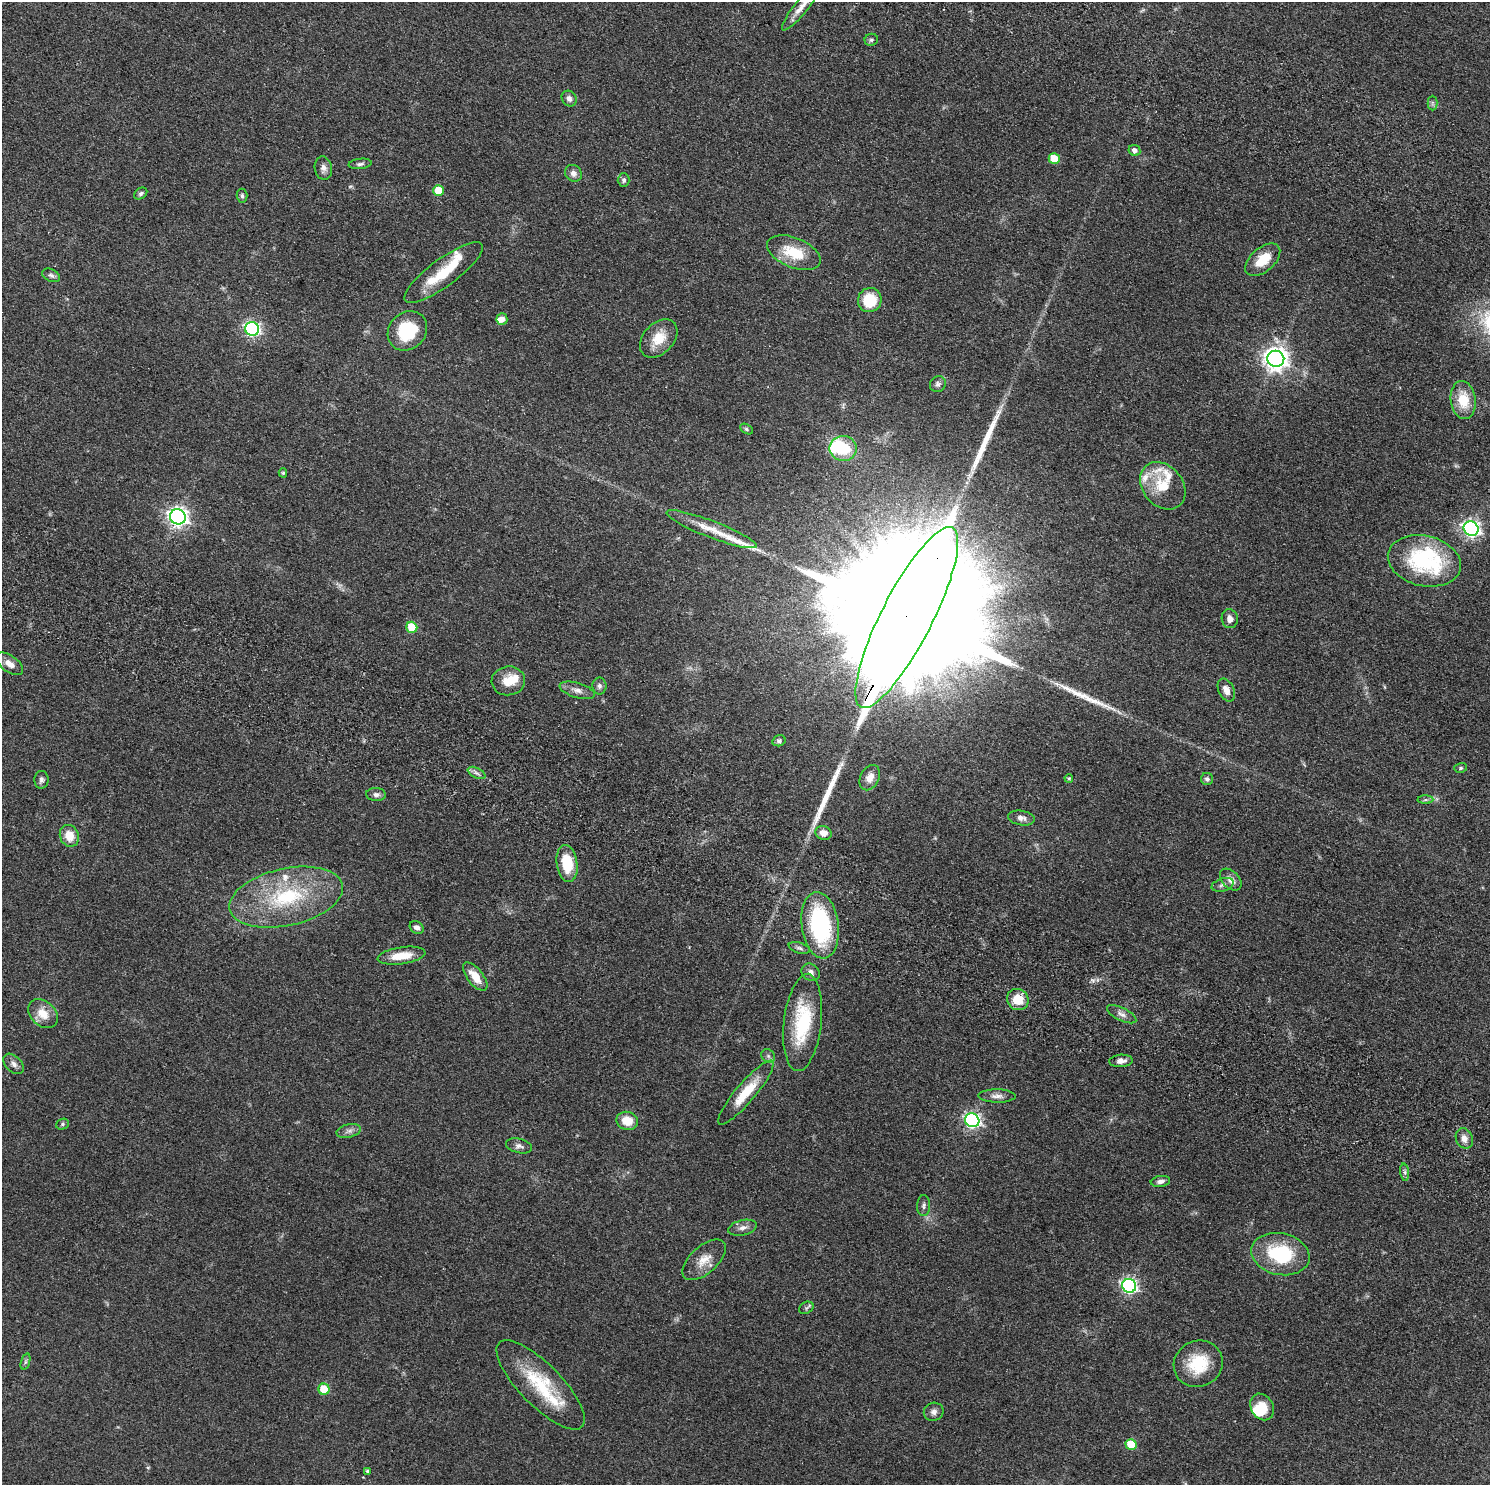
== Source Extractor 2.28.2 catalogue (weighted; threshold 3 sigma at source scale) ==
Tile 11 of 4 x 4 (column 3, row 3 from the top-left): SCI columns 3003-4490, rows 1827-3309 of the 6005 x 6486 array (HDU 1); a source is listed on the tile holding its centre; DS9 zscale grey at full resolution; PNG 1492 x 1487 px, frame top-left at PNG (2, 2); each listed source drawn as its Kron ellipse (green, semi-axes under 4 px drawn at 4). Shown black and unused: <1% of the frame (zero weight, under 2 of 4 exposures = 4% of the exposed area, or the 3 px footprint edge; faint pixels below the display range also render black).
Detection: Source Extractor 2.28.2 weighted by HDU 2 'WHT'; one run over the whole footprint, this tile lists its part. Background 0.0451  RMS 0.0067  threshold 0.03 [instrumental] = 3 sigma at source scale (4.5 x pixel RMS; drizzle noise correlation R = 1.50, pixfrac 1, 0.05/0.05 arcsec/px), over >= 5 px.
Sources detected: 113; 3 too faint to see at this stretch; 2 inside a brighter object's white glare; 1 cosmic-ray / hot-pixel residue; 4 long thin detections or spike segments (spike, bleed or trail) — neither listed nor drawn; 9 inside a brighter listed object's ellipse — not listed separately; the other 94 listed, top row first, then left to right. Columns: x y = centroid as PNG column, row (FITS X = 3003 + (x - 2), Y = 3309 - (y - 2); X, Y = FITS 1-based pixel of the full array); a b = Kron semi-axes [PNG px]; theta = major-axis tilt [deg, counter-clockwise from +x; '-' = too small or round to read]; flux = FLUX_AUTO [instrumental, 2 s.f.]
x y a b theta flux
801 7 29 7 51 6.3
871 40 6 6 - 1.4
569 98 8 7 - 2.7
1432 103 7 5 -90 1.3
1134 150 6 5 - 2.5
1054 158 5 5 - 13
360 164 11 5 7 1.6
323 168 12 8 -81 3.1
573 173 9 8 - 3
624 180 7 6 - 1.5
438 190 5 5 - 16
141 193 7 5 34 1.3
242 196 7 5 -86 1.3
794 253 28 15 -22 20
1263 260 21 12 41 14
443 273 48 13 36 24
51 275 9 6 -25 1.8
870 300 12 11 - 20
502 319 6 5 - 3.7
252 329 7 6 - 130
407 331 21 18 46 30
659 338 22 15 46 13
1276 359 8 8 - 510
938 384 8 7 - 1.8
1463 400 19 12 -82 16
746 429 7 4 -29 1.1
843 448 13 12 - 21
283 473 4 4 - 0.87
1163 486 26 20 -50 19
178 517 8 7 - 290
712 529 48 8 -21 13
1471 529 8 7 - 210
1424 561 37 25 -13 73
907 618 101 25 63 92000
1230 619 9 8 - 3.2
412 627 5 5 - 22
9 664 15 8 -34 5.2
508 681 17 14 6 9.6
599 686 8 7 - 1.9
577 690 18 7 -17 4.1
1226 690 12 7 -65 4.6
779 741 6 5 - 1.4
1460 768 6 5 - 0.93
477 773 9 5 -27 2
870 778 13 9 63 5.1
1069 778 4 3 - 0.75
1207 779 6 6 - 1.8
41 780 9 7 86 2.1
376 794 10 6 -3 2.2
1425 800 8 4 1 1.3
1021 818 13 7 -9 3.4
824 833 8 7 - 4.9
69 836 11 9 -66 9.7
567 864 18 10 -82 19
1231 880 13 8 -46 4.2
1223 885 11 6 17 2.1
286 897 58 28 13 60
820 925 33 18 -83 72
417 927 7 5 -33 2.5
799 948 11 5 -17 1.8
402 956 24 8 8 11
811 972 9 8 - 2.9
475 977 17 8 -51 9.1
1018 999 11 10 - 11
43 1014 17 12 -41 9.3
1122 1014 16 6 -26 3.5
803 1022 49 19 84 42
768 1056 7 6 - 1.6
1121 1061 12 6 4 3.2
14 1064 12 7 -46 2.9
746 1093 41 9 50 19
997 1096 18 6 -1 3.7
972 1120 7 6 - 160
627 1121 11 9 -13 9.9
62 1124 6 5 - 1
349 1131 12 6 12 2.5
1464 1138 10 8 -67 4.1
519 1146 13 7 -14 2.5
1405 1172 9 4 -82 1.4
1160 1181 10 5 8 2.4
924 1205 10 6 88 2.1
743 1228 14 7 13 3.3
1280 1254 29 21 -12 41
704 1260 26 13 42 9.6
1129 1286 7 6 - 150
806 1308 8 5 30 1.3
25 1362 8 3 71 1.2
1198 1364 25 23 28 24
541 1385 59 21 -45 38
324 1389 5 5 - 19
1262 1407 14 11 -58 11
934 1412 10 9 - 2.6
1131 1444 5 5 - 19
368 1471 4 4 - 1.1
Overlapping masked pixels (flux is a lower limit): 1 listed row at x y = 907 618
Isophote crosses this tile's border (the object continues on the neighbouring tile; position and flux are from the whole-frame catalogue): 1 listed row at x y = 801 7